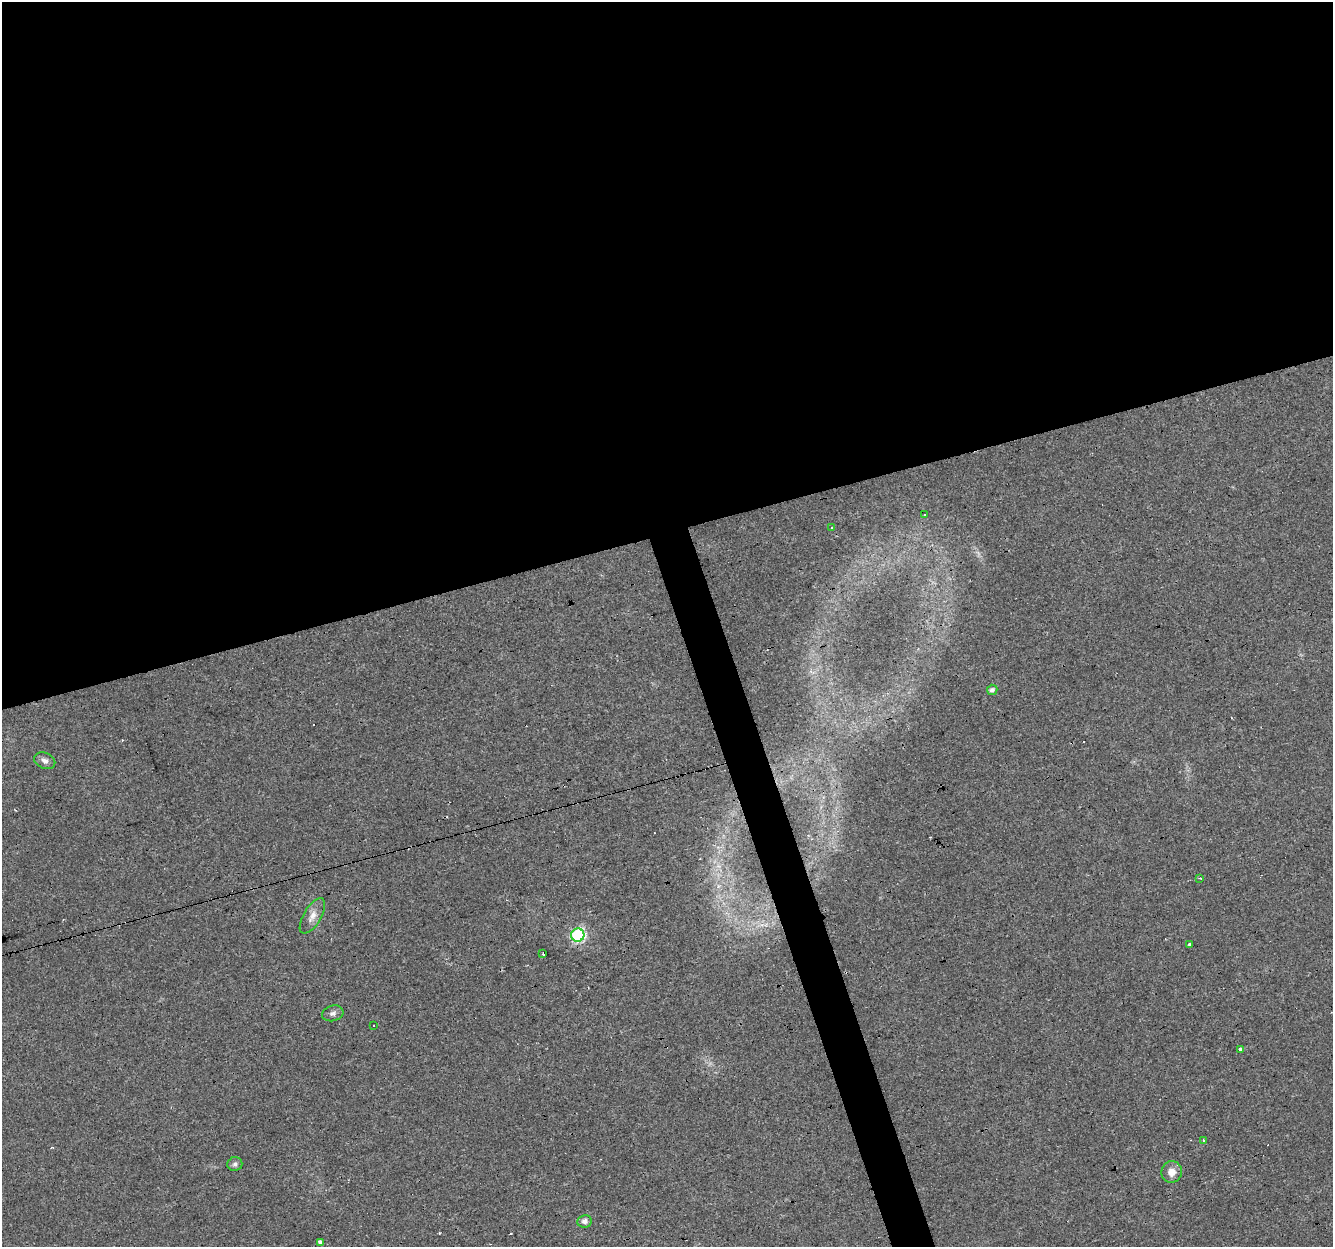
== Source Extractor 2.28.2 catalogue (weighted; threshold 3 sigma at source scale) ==
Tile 2 of 4 x 4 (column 2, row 1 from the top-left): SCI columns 1333-2663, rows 3791-5035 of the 5326 x 5145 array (HDU 1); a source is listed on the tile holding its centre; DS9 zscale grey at full resolution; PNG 1335 x 1249 px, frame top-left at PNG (2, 2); each listed source drawn as its Kron ellipse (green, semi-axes under 4 px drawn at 4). Shown black and unused: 45% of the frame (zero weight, under 3 of 4 exposures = <1% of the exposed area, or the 3 px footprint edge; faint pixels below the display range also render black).
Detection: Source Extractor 2.28.2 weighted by HDU 2 'WHT'; one run over the whole footprint, this tile lists its part. Background 0.0435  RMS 0.0038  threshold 0.0171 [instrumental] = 3 sigma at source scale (4.5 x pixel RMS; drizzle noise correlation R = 1.50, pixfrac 1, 0.0396/0.0396 arcsec/px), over >= 5 px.
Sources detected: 25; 8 cosmic-ray / hot-pixel residue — neither listed nor drawn; the other 17 listed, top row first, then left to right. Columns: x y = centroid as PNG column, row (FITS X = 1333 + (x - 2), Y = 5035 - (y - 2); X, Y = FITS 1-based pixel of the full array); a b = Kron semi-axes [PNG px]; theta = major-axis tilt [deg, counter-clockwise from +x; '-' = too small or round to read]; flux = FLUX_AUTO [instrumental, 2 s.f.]
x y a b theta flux
924 515 2 2 - 0.43
831 527 3 2 - 0.44
992 690 5 5 - 1.3
45 761 11 7 -23 1.8
1200 878 3 3 - 0.62
312 916 20 9 59 3.3
578 935 7 6 - 56
1189 944 3 3 - 1.3
543 954 3 2 - 0.39
333 1013 11 7 15 1.5
373 1025 3 3 - 0.73
1240 1049 3 3 - 9.1
1203 1140 3 3 - 0.37
235 1164 7 7 - 1.1
1172 1172 11 10 - 3.4
585 1221 7 6 - 1.5
320 1242 3 3 - 15